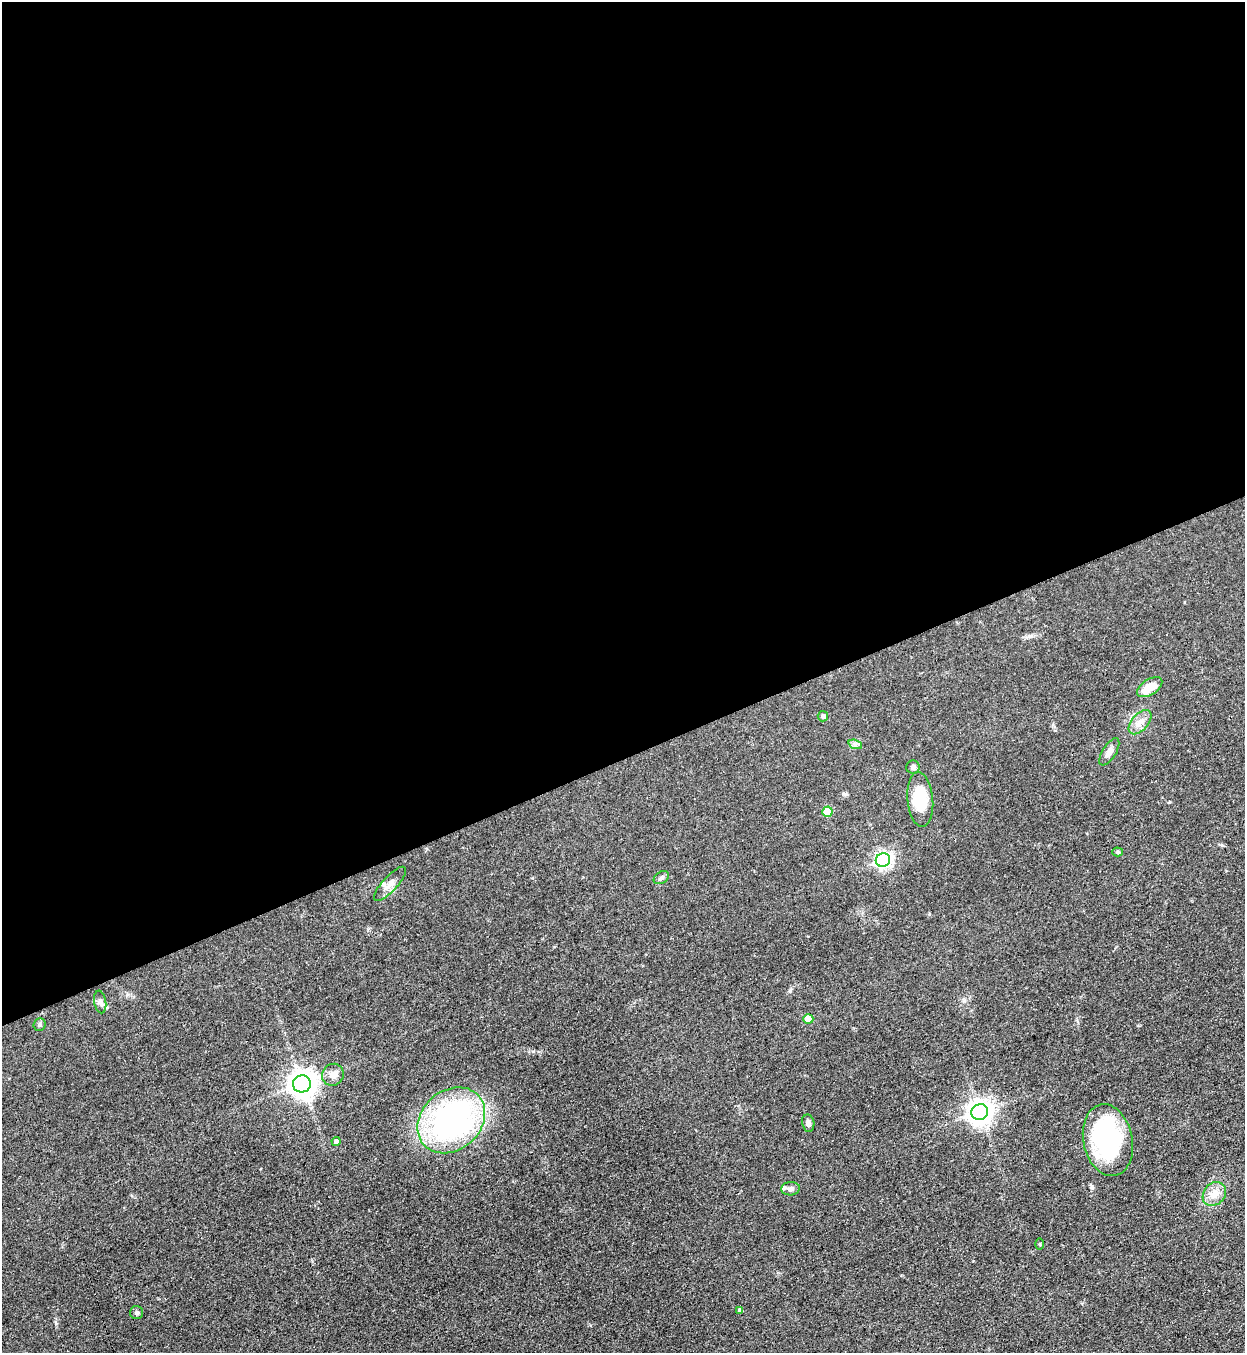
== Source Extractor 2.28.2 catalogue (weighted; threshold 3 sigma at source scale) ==
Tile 2 of 4 x 4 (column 2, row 1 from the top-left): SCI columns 1551-2793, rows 4090-5440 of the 5457 x 5478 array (HDU 1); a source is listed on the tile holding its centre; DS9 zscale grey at full resolution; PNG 1247 x 1355 px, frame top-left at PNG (2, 2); each listed source drawn as its Kron ellipse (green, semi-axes under 4 px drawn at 4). Shown black and unused: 56% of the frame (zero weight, under 3 of 4 exposures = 5% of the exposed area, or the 3 px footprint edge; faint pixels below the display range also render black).
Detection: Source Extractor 2.28.2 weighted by HDU 2 'WHT'; one run over the whole footprint, this tile lists its part. Background 0.0524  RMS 0.0057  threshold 0.0258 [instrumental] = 3 sigma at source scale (4.5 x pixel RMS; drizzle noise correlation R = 1.50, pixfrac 1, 0.05/0.05 arcsec/px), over >= 5 px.
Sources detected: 29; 2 inside a brighter listed object's ellipse — not listed separately; the other 27 listed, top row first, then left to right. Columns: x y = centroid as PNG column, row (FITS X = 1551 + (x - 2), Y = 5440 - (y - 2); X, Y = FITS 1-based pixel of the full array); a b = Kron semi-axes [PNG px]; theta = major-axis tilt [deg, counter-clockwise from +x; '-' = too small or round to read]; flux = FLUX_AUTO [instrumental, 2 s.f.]
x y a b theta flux
1150 687 14 7 33 9.6
823 716 5 5 - 1.8
1140 722 14 8 48 4.1
855 744 7 4 -19 1.3
1109 752 15 7 58 3.4
913 767 6 6 - 1.6
920 799 27 13 -85 23
827 812 5 5 - 11
1118 852 5 4 - 0.79
883 860 7 6 - 180
661 878 8 5 32 1.3
390 884 22 7 47 4.2
100 1002 11 6 -81 1.9
808 1019 5 5 - 9.2
39 1025 6 6 - 1.2
333 1075 11 10 - 4.3
302 1084 9 8 - 690
980 1112 8 8 - 490
451 1120 37 29 42 160
808 1123 8 6 -80 1.9
1108 1140 36 24 -78 79
336 1142 4 4 - 2.2
791 1189 9 6 5 2.1
1214 1194 13 10 50 6.1
1040 1244 5 3 - 0.55
740 1310 4 4 - 1.7
137 1313 6 6 - 1.1
Unlisted compact peaks at least as high as the median listed source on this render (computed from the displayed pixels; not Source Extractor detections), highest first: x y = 56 1323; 964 1001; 790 991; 929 914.